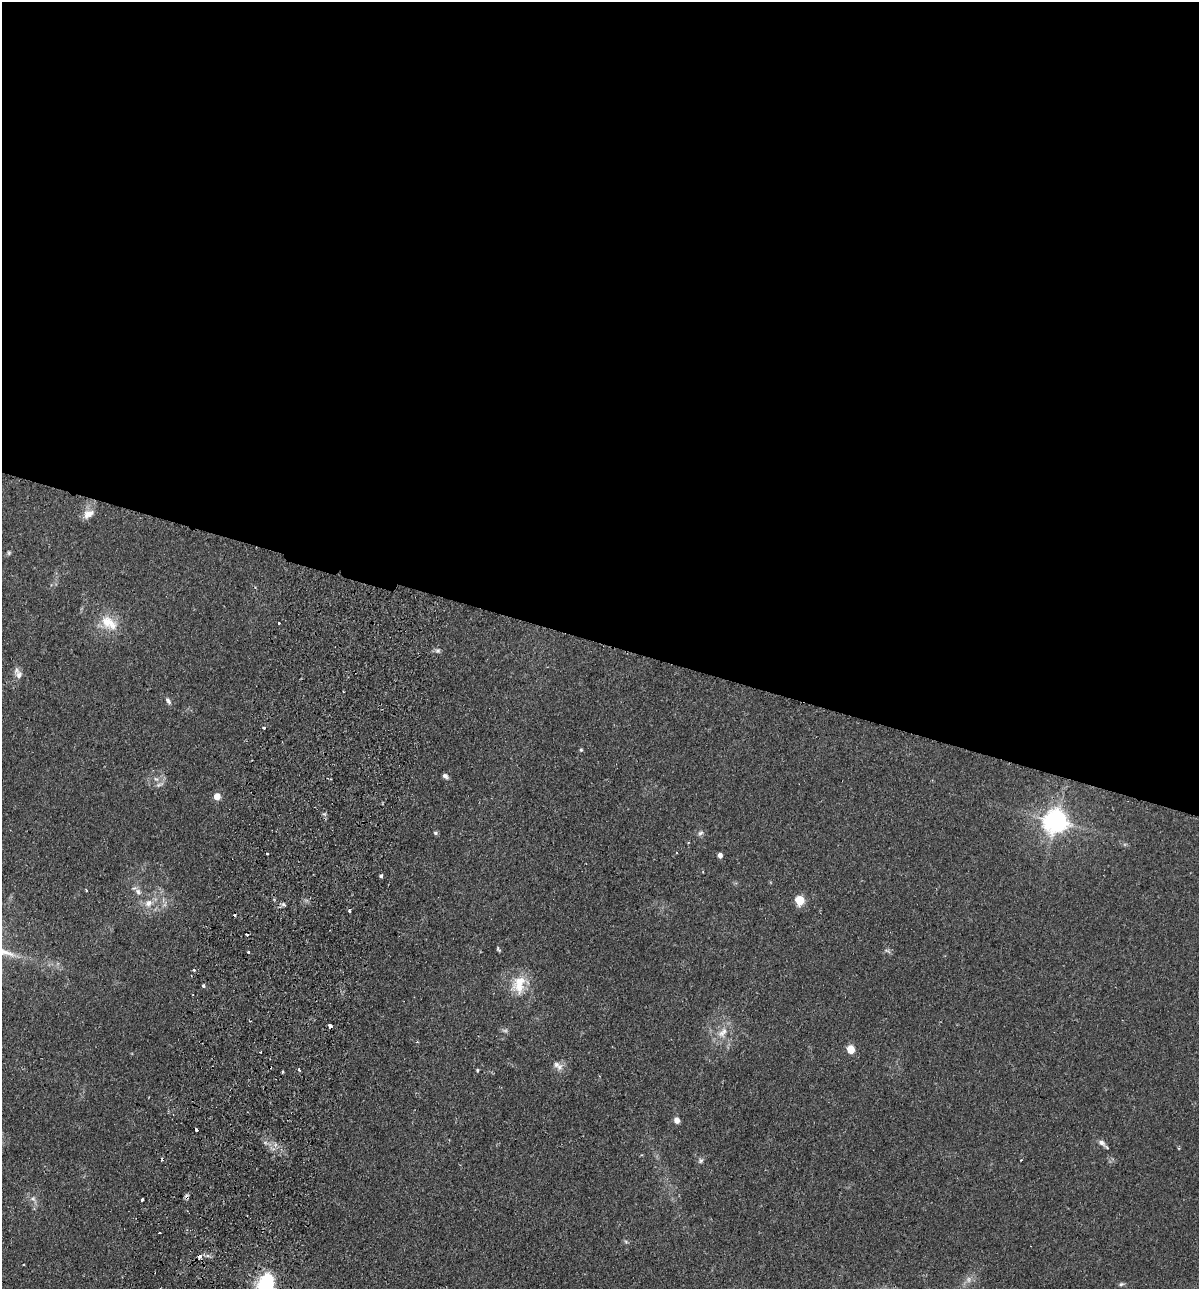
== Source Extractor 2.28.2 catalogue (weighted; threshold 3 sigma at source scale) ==
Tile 3 of 4 x 4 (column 3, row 1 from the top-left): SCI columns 2702-3898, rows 3880-5166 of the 5280 x 5184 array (HDU 1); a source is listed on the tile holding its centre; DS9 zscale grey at full resolution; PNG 1201 x 1291 px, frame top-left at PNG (2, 2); no overlay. Shown black and unused: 50% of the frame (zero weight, under 2 of 3 exposures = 3% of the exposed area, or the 3 px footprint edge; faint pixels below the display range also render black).
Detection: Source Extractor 2.28.2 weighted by HDU 2 'WHT'; one run over the whole footprint, this tile lists its part. Background 0.0824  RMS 0.0058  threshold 0.0261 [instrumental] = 3 sigma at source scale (4.5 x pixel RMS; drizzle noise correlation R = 1.50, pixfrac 1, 0.05/0.05 arcsec/px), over >= 5 px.
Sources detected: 59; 2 too faint to see at this stretch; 1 inside a brighter object's white glare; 6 cosmic-ray / hot-pixel residue — not listed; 1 inside a brighter listed object's ellipse — not listed separately; the other 49 listed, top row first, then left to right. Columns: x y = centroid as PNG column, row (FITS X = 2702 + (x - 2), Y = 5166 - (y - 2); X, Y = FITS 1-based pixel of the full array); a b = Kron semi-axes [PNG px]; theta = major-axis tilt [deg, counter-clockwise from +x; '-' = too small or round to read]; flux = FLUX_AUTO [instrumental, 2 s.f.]
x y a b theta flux
88 514 15 10 30 5.4
9 553 6 5 - 0.86
109 623 27 16 -34 13
278 623 3 3 - 2.9
19 675 11 9 74 3.3
168 701 10 5 -56 1.8
264 728 3 3 - 2
581 750 4 4 - 0.78
445 776 7 5 -33 1.8
331 779 2 2 - 0.5
159 785 10 5 19 1.7
217 796 5 4 - 10
1056 821 8 7 - 550
436 833 6 4 -16 1.1
700 833 8 5 27 1.5
688 843 4 2 - 0.49
720 855 4 4 - 2.6
381 876 4 3 - 1.2
86 891 3 3 - 0.66
138 891 11 7 -39 2.7
800 900 5 5 - 31
148 903 13 10 53 5.4
283 904 6 5 - 1.2
349 911 3 3 - 0.64
498 949 7 4 -59 0.8
887 951 10 4 -22 1.2
248 952 3 3 - 2.5
194 970 4 4 - 0.77
203 986 4 3 - 1.4
519 987 22 18 -5 13
330 1026 4 3 - 1.9
722 1033 19 11 51 7.6
851 1049 5 5 - 17
260 1052 3 2 - 0.51
556 1064 10 8 -51 3
299 1069 4 3 - 1
477 1070 4 3 - 0.7
283 1072 3 3 - 0.94
677 1120 7 6 - 3
1102 1143 11 7 -39 2.5
701 1161 8 6 46 1.4
187 1197 8 4 -89 1.3
33 1199 8 6 -66 1.9
142 1199 3 3 - 3
626 1242 6 4 -20 0.87
200 1257 7 5 56 1.8
23 1264 3 2 - 0.67
1121 1284 6 5 - 1.1
264 1286 6 5 - 110
Overlapping masked pixels (flux is a lower limit): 3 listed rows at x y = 330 1026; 187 1197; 200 1257
Isophote crosses this tile's border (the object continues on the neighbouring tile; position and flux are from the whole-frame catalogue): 1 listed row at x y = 264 1286